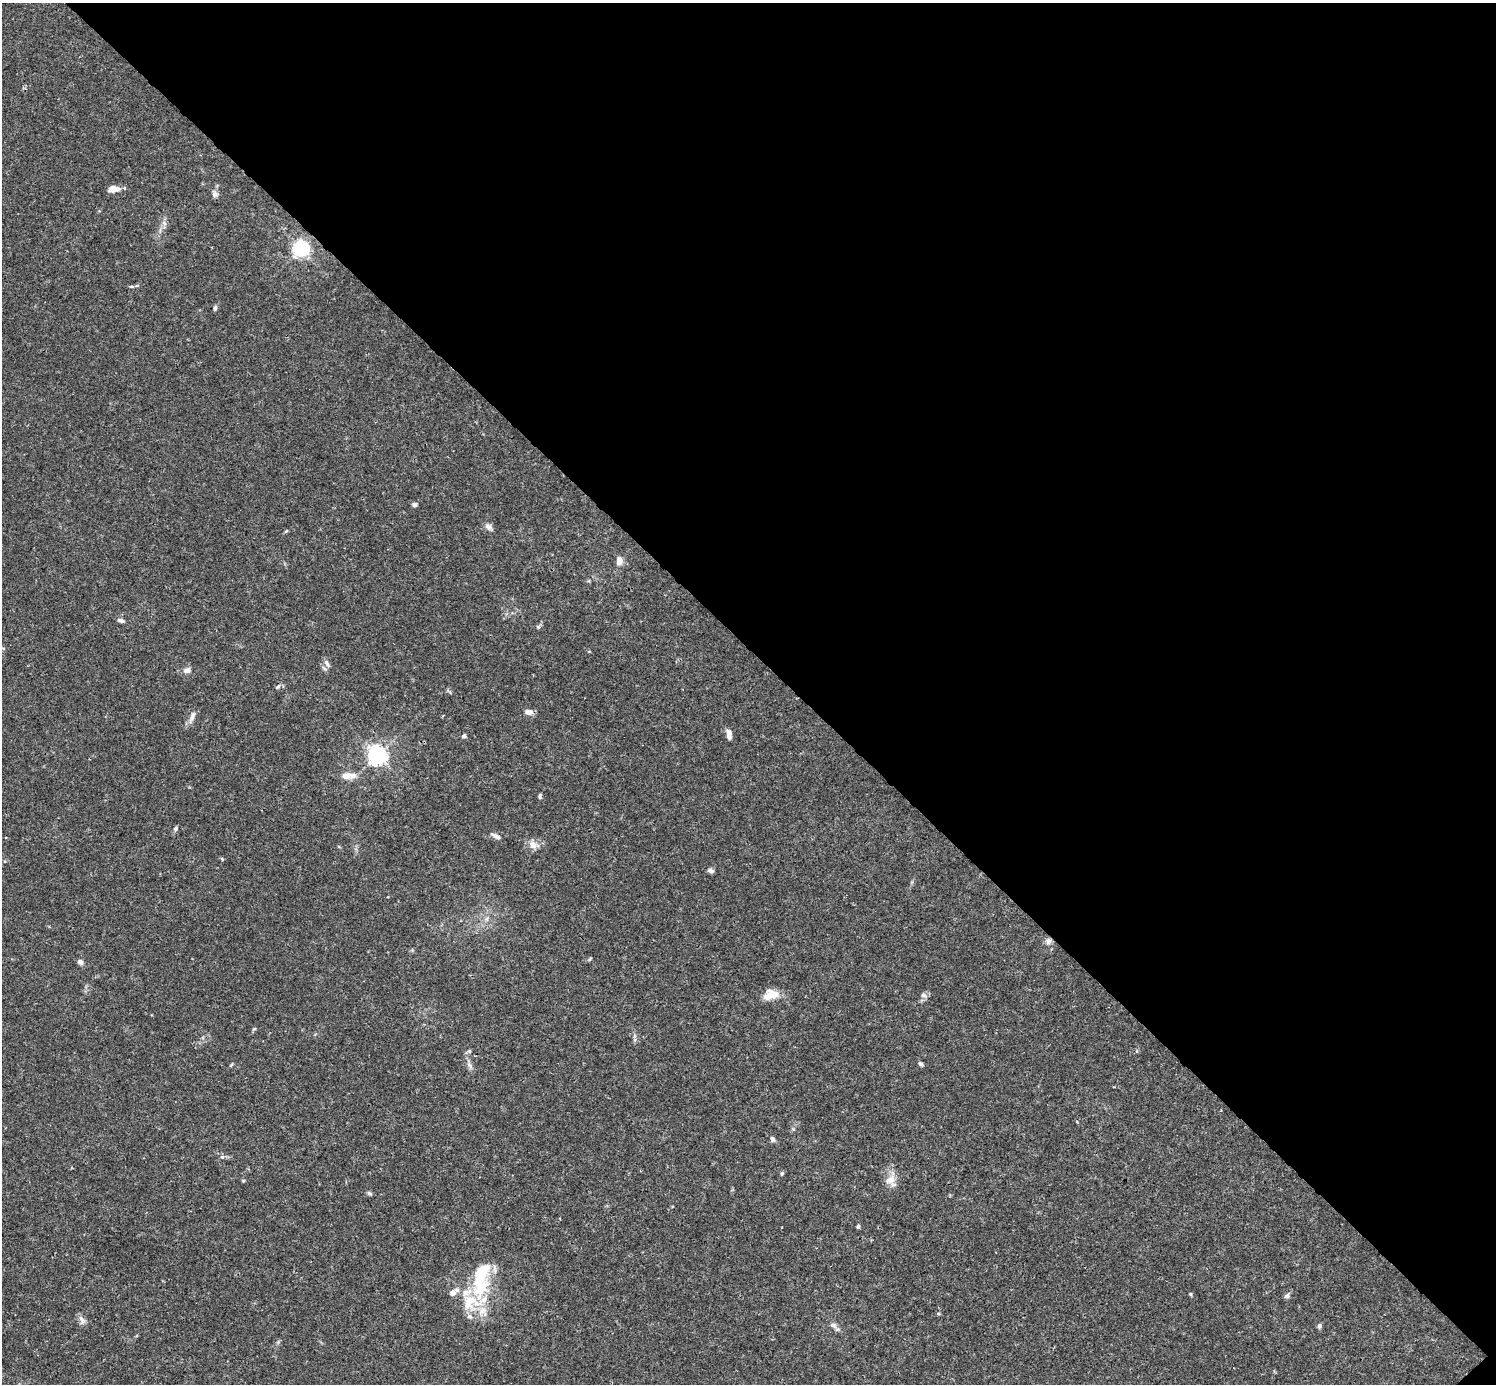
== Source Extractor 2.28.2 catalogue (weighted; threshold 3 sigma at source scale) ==
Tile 8 of 4 x 4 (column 4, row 2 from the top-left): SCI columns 4486-5979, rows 2920-4301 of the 5982 x 5981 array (HDU 1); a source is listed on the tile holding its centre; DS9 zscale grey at full resolution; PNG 1498 x 1386 px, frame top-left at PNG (2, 3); no overlay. Shown black and unused: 47% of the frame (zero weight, under 3 of 4 exposures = <1% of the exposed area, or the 3 px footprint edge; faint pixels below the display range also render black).
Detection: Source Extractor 2.28.2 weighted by HDU 2 'WHT'; one run over the whole footprint, this tile lists its part. Background 0.0164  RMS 0.0022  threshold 0.00989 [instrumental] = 3 sigma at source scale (4.5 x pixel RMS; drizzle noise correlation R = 1.50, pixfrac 1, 0.05/0.05 arcsec/px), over >= 5 px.
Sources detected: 53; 1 inside a brighter object's white glare — not listed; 4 inside a brighter listed object's ellipse — not listed separately; the other 48 listed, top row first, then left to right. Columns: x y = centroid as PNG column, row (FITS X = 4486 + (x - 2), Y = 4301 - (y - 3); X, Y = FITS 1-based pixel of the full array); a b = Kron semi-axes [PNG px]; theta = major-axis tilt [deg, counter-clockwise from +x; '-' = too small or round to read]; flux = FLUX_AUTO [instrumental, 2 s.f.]
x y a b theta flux
114 189 12 7 2 1.9
215 194 8 7 - 0.69
164 223 7 4 -71 0.48
301 249 6 6 - 71
131 286 7 3 0 0.3
215 308 7 4 81 0.43
414 505 6 6 - 0.41
488 527 10 7 -35 0.89
619 561 9 7 -90 1.5
121 620 7 4 -13 0.73
538 627 6 4 -19 0.29
327 663 11 6 -57 0.81
187 670 9 6 13 1.1
278 687 6 5 - 0.38
529 712 10 6 -5 1.2
192 717 16 6 70 1.1
729 734 11 5 -81 1.3
464 736 6 5 - 0.47
377 755 6 6 - 96
347 776 16 7 2 2.4
540 796 6 4 81 0.37
175 829 6 5 - 0.42
496 836 13 5 -29 0.91
533 845 11 8 -60 1.4
222 859 6 3 -72 0.2
710 871 9 5 -24 0.51
1048 941 8 7 - 0.83
80 962 7 6 - 0.73
774 994 17 10 -37 2.3
924 995 9 5 -21 0.53
254 1029 6 3 18 0.22
469 1051 5 5 - 0.32
921 1064 6 4 -45 0.48
469 1065 10 6 -59 0.77
773 1139 7 5 -64 0.58
222 1157 6 4 40 0.33
782 1173 5 4 - 0.31
890 1180 15 10 34 1.9
369 1193 7 5 -15 0.38
858 1226 5 4 - 0.35
483 1273 51 21 71 12
452 1293 8 7 - 1.2
1190 1294 6 4 -88 0.22
1287 1296 8 6 33 0.51
938 1314 5 3 - 0.24
81 1319 11 6 -63 0.96
834 1325 14 6 -37 0.89
1319 1326 7 5 68 0.47